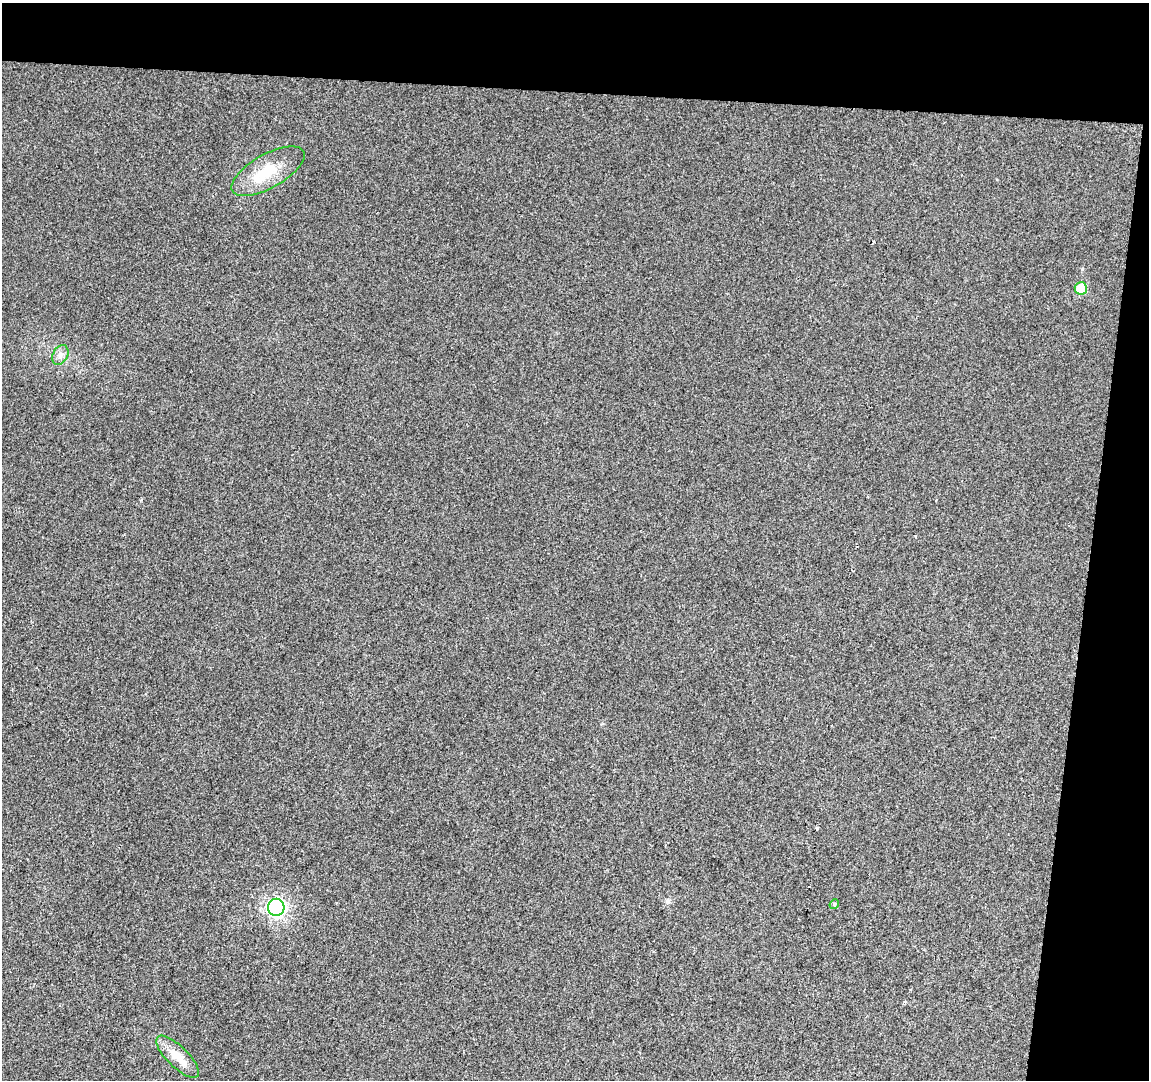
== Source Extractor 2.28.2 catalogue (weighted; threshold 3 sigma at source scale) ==
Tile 2 of 2 x 2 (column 2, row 1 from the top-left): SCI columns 1147-2293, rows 1206-2283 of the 2293 x 2396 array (HDU 1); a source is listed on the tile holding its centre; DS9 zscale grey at full resolution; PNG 1151 x 1082 px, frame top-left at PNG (2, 3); each listed source drawn as its Kron ellipse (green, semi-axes under 4 px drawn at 4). Shown black and unused: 13% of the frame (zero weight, under 2 of 3 exposures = <1% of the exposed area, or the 3 px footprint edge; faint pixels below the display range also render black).
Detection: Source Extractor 2.28.2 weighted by HDU 2 'WHT'; one run over the whole footprint, this tile lists its part. Background 0.013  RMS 0.0088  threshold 0.0396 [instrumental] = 3 sigma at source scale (4.5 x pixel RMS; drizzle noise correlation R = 1.50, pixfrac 1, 0.0396/0.0396 arcsec/px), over >= 5 px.
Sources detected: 8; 2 cosmic-ray / hot-pixel residue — neither listed nor drawn; the other 6 listed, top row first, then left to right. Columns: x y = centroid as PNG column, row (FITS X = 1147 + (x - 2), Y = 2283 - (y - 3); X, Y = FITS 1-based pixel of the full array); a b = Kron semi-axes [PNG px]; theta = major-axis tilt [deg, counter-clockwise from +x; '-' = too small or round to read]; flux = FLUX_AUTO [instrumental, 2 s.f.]
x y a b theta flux
268 171 41 17 29 29
1081 288 6 6 - 23
60 355 10 7 62 4.1
834 904 5 4 - 1.1
276 907 8 8 - 220
178 1057 28 10 -44 13